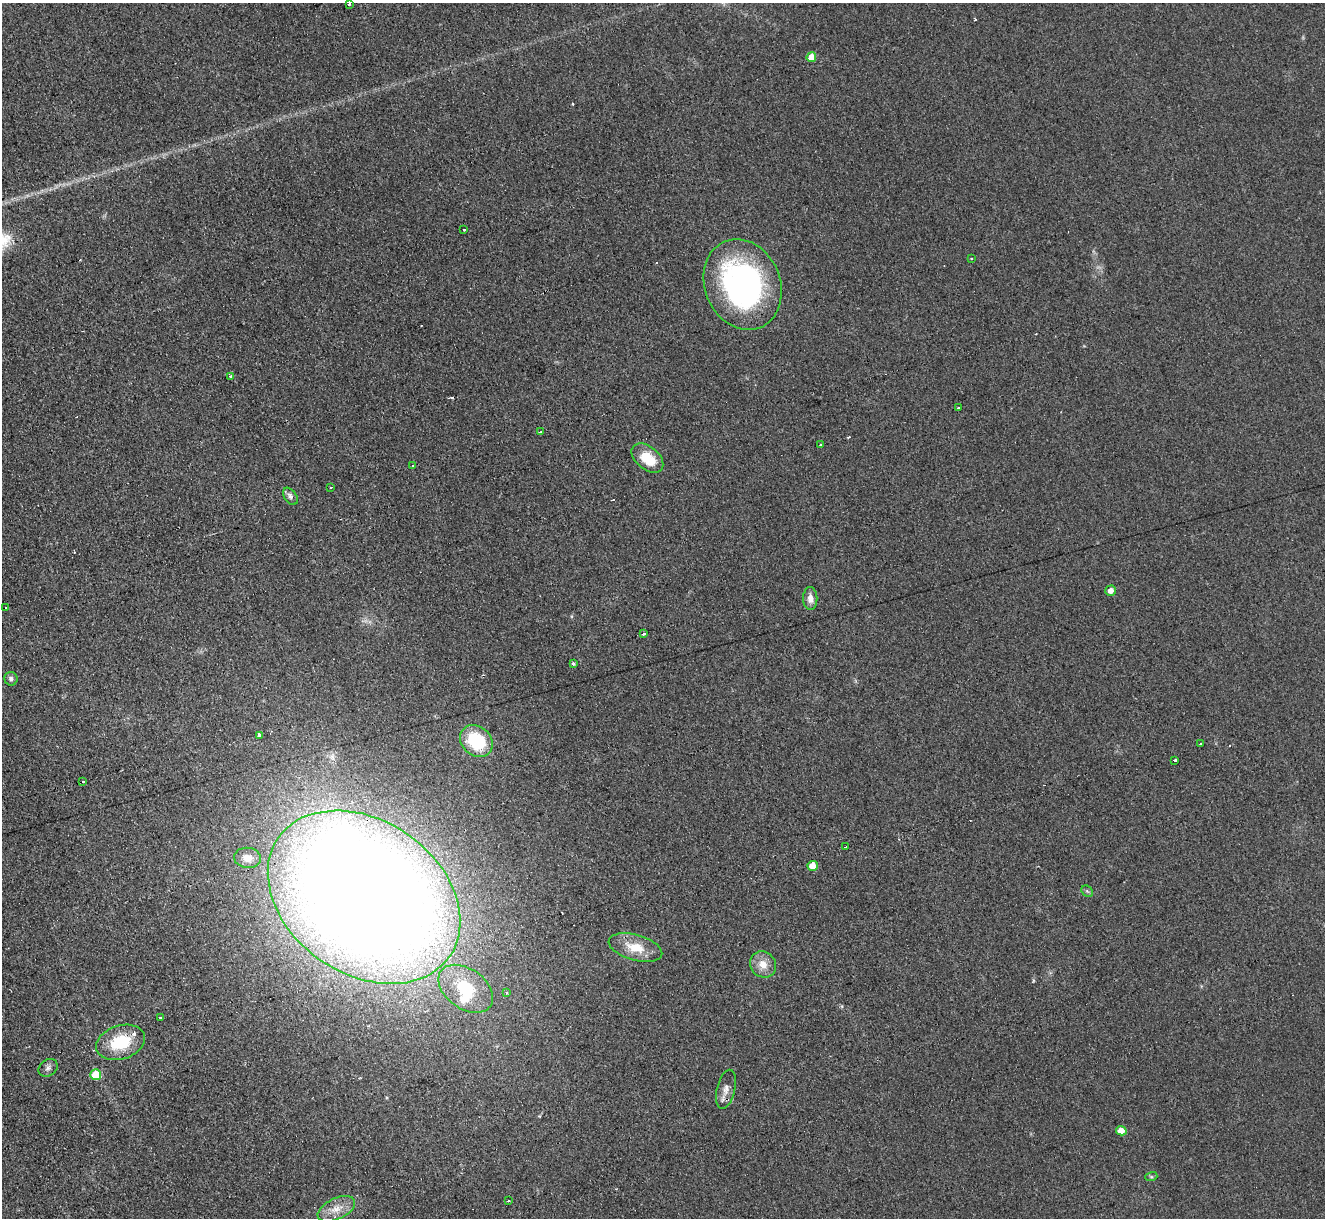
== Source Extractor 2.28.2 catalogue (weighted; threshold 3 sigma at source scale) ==
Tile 7 of 4 x 4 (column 3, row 2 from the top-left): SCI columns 2666-3988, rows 2704-3919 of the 5319 x 5278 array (HDU 1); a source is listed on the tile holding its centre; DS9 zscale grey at full resolution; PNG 1327 x 1220 px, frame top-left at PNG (2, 3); each listed source drawn as its Kron ellipse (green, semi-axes under 4 px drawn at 4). Shown black and unused: <1% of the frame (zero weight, under 2 of 3 exposures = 2% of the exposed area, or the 3 px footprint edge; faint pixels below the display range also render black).
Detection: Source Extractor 2.28.2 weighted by HDU 2 'WHT'; one run over the whole footprint, this tile lists its part. Background 0.123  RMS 0.012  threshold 0.0542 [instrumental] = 3 sigma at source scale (4.5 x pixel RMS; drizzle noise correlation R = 1.50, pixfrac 1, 0.05/0.05 arcsec/px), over >= 5 px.
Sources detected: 57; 2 inside a brighter object's white glare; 12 cosmic-ray / hot-pixel residue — neither listed nor drawn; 1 inside a brighter listed object's ellipse — not listed separately; the other 42 listed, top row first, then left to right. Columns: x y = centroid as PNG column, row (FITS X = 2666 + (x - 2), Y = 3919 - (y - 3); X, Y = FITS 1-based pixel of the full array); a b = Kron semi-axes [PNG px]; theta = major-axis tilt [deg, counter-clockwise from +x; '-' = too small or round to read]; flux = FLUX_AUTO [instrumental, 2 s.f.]
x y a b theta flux
349 4 3 3 - 9.4
811 57 5 5 - 19
464 229 3 2 - 1.7
972 258 3 2 - 2.3
743 284 46 37 -68 320
230 376 3 3 - 3.3
958 408 3 2 - 1.9
540 432 3 3 - 1.8
821 444 3 3 - 4
647 458 18 11 -39 30
412 466 3 3 - 6.8
331 487 2 2 - 0.86
290 496 9 6 -54 4.6
1111 591 5 5 - 7.2
810 599 11 7 -89 7.9
6 607 3 3 - 3.9
643 634 3 3 - 2.8
573 664 4 3 - 1.7
11 679 7 6 - 3.8
260 735 4 3 - 29
476 741 18 14 -42 72
1201 744 3 2 - 1.3
1175 760 3 3 - 3.4
83 781 3 3 - 3.9
846 847 3 3 - 15
247 858 13 10 -6 11
813 866 5 5 - 17
1087 891 6 5 - 2
364 897 104 77 -35 3800
635 947 27 13 -15 27
763 964 14 12 -48 14
466 989 30 20 -36 64
506 993 4 3 - 1.2
161 1017 3 3 - 4.7
121 1042 25 17 18 50
48 1068 10 8 35 4.5
96 1075 5 5 - 33
726 1089 20 9 77 9.6
1121 1131 5 4 - 12
1151 1177 6 4 17 1.6
508 1201 3 3 - 2.2
336 1209 20 10 25 17
Overlapping masked pixels (flux is a lower limit): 1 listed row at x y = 364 897
Isophote crosses this tile's border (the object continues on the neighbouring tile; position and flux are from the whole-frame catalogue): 1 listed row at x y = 349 4